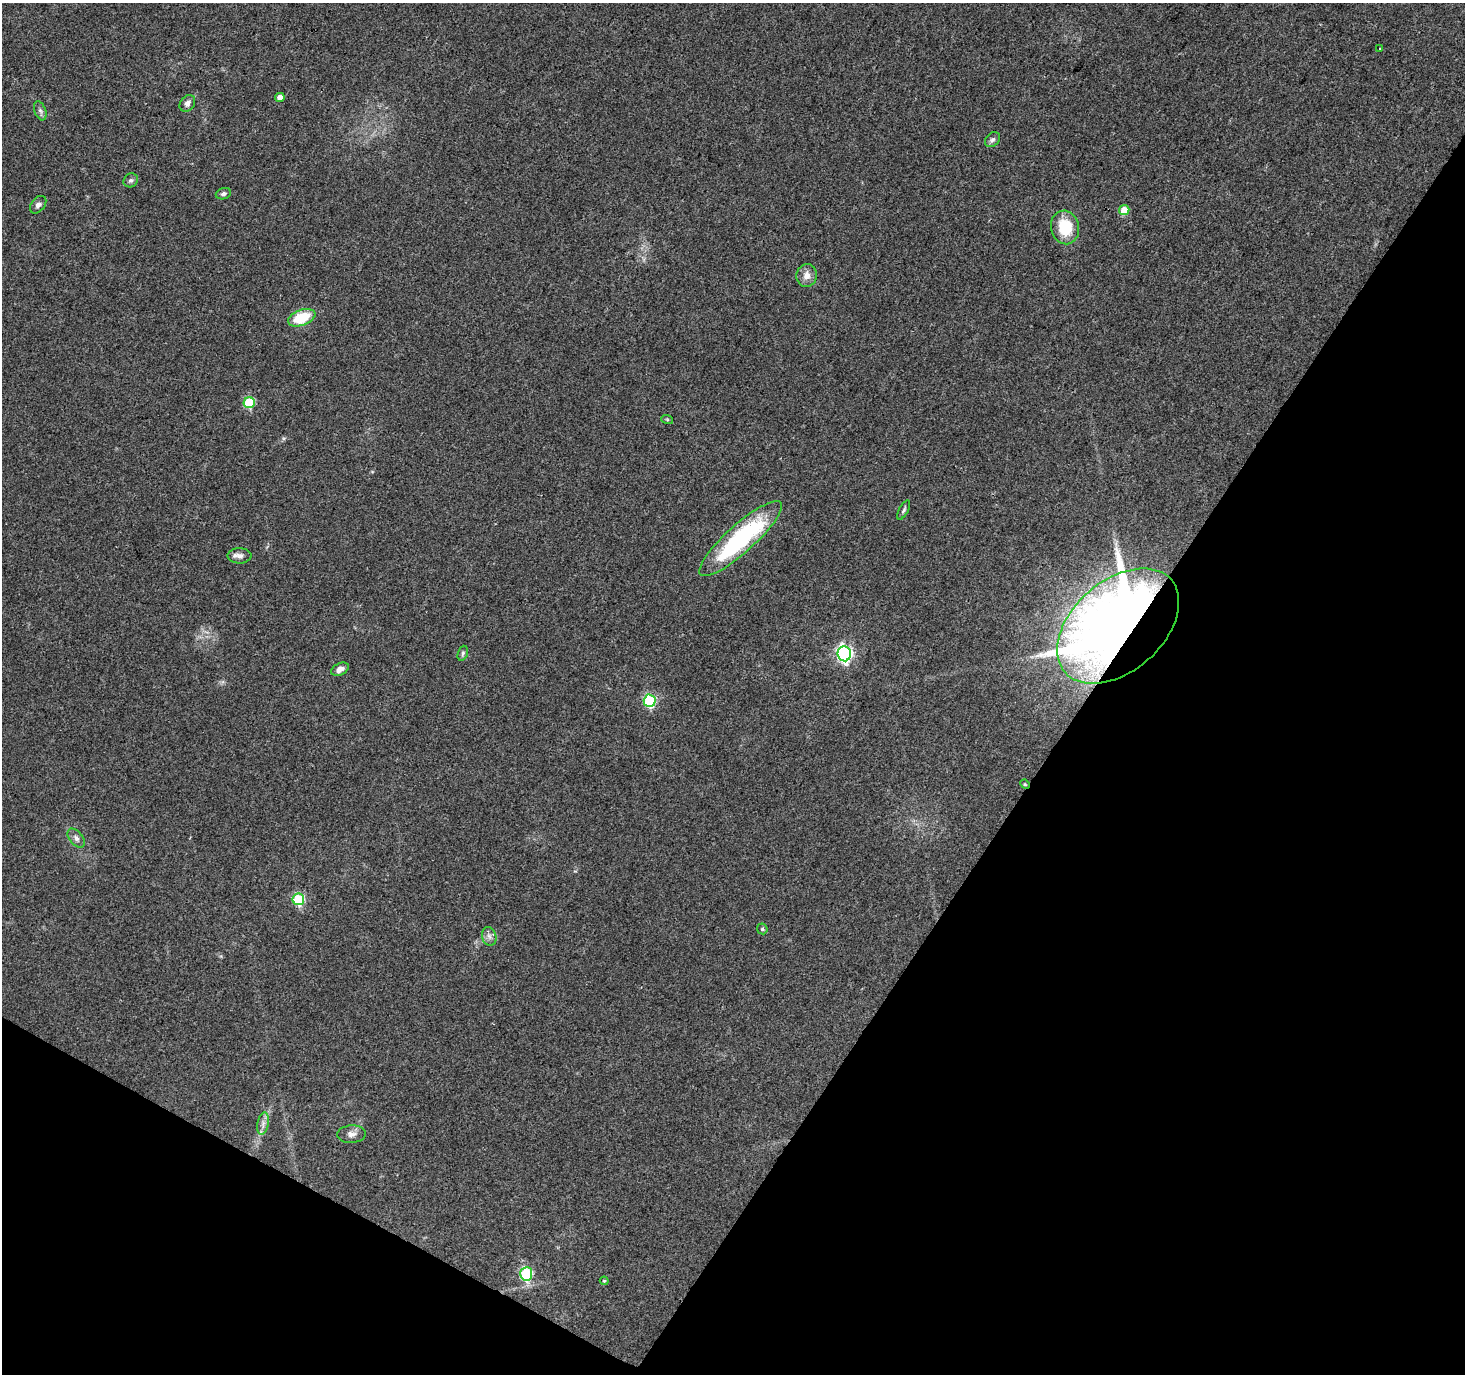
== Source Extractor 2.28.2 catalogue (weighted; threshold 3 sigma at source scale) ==
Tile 15 of 4 x 4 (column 3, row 4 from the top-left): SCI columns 2940-4402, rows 260-1631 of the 5868 x 5942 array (HDU 1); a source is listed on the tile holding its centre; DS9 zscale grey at full resolution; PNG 1467 x 1376 px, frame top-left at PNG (2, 3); each listed source drawn as its Kron ellipse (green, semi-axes under 4 px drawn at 4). Shown black and unused: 31% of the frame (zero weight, under 3 of 4 exposures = <1% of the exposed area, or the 3 px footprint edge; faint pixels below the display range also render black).
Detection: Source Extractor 2.28.2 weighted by HDU 2 'WHT'; one run over the whole footprint, this tile lists its part. Background 0.0383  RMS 0.0041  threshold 0.0185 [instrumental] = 3 sigma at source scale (4.5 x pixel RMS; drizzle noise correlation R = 1.50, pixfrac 1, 0.0396/0.0396 arcsec/px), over >= 5 px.
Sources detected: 31; all 31 listed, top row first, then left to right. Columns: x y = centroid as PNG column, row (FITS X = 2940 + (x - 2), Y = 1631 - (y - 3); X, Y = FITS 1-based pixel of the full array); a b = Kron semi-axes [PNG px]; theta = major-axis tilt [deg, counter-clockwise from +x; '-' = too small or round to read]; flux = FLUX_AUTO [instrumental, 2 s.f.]
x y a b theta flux
1380 48 3 3 - 1.5
280 98 5 4 - 3.2
187 103 9 7 52 1.7
40 111 10 5 -69 1.3
992 140 8 6 44 1.3
131 180 7 6 - 1.1
223 194 8 5 17 1.1
38 205 10 6 51 1.7
1124 210 5 5 - 7.9
1065 227 17 14 -77 14
807 275 11 10 - 3.4
302 318 14 7 20 15
249 403 5 5 - 26
667 419 6 4 -19 0.44
904 510 10 4 62 0.91
740 539 54 14 42 57
240 556 12 7 2 2.1
1118 626 70 45 41 660
463 653 8 5 71 0.76
844 654 7 6 - 110
340 669 9 6 29 2.3
650 701 6 6 - 41
1025 784 5 4 - 0.46
76 838 11 6 -49 1.7
298 899 6 6 - 35
762 929 6 5 - 0.57
489 936 9 7 -73 1.7
263 1124 11 5 80 1.9
351 1134 14 8 4 2.3
526 1274 7 6 - 38
604 1281 4 4 - 0.47
Overlapping masked pixels (flux is a lower limit): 2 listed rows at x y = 1118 626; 1025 784